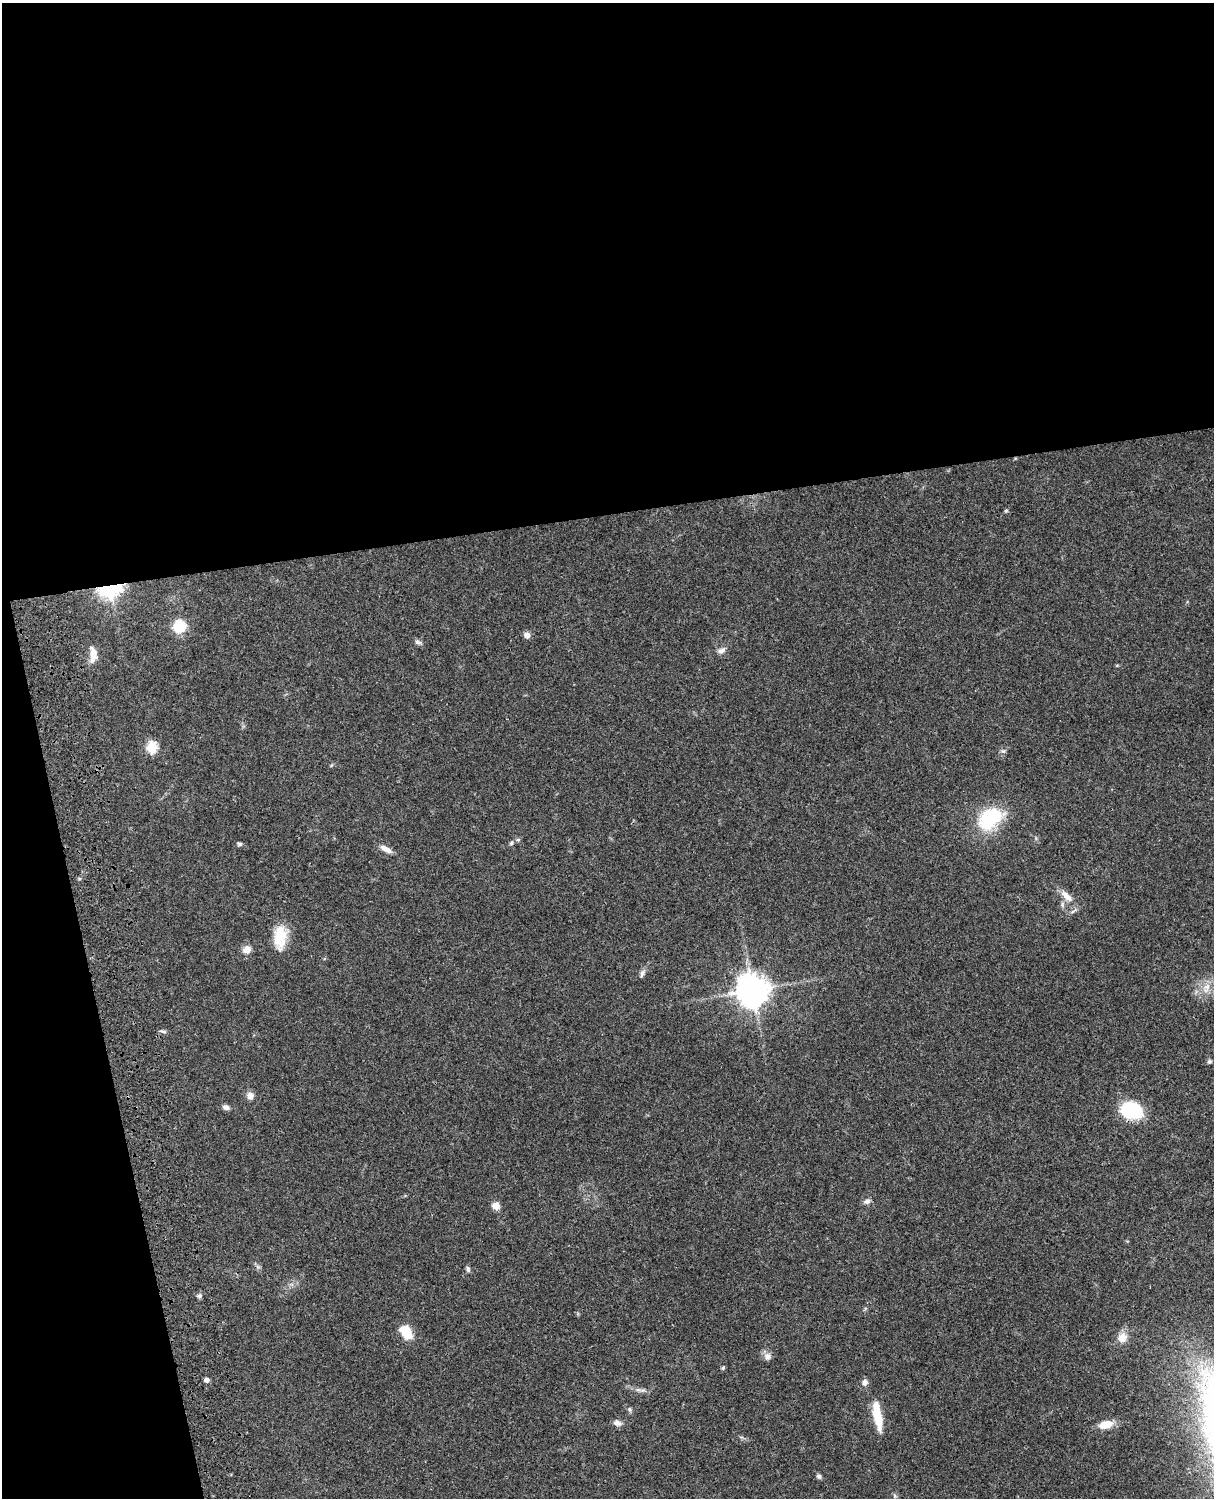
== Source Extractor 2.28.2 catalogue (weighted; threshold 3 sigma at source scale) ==
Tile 1 of 4 x 3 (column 1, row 1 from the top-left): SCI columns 122-1333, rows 3269-4764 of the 5088 x 4928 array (HDU 1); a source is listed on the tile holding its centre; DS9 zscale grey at full resolution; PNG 1216 x 1500 px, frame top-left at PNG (2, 3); no overlay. Shown black and unused: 39% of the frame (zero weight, under 3 of 4 exposures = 6% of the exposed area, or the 3 px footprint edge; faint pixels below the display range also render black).
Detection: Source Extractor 2.28.2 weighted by HDU 2 'WHT'; one run over the whole footprint, this tile lists its part. Background 0.0753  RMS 0.0058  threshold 0.026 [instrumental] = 3 sigma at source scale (4.5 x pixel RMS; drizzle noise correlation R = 1.50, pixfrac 1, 0.05/0.05 arcsec/px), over >= 5 px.
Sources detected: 42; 1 inside a brighter object's white glare — not listed; the other 41 listed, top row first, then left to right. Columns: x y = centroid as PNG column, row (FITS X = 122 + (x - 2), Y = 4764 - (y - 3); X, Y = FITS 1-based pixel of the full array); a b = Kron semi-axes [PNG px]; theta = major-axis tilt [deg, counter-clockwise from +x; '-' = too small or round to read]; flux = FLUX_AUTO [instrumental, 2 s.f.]
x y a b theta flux
1006 511 6 3 -17 0.66
110 589 15 10 11 84
179 626 9 9 - 23
527 635 8 7 - 2.4
418 642 10 6 -26 1.6
721 651 12 7 32 2.5
93 654 20 9 -90 6.4
152 747 6 5 - 40
1003 751 5 5 - 1.1
990 818 35 23 38 32
511 843 7 6 - 1.2
239 844 7 5 -15 1
386 849 17 6 -28 3.6
1066 896 20 8 -44 6.2
280 937 29 15 87 16
247 949 9 8 - 4.5
642 973 12 5 67 1.9
1206 988 16 9 72 6.2
753 990 10 10 - 850
163 1031 10 4 -9 1.1
1209 1061 6 6 - 1.1
250 1096 8 7 - 3.9
226 1107 8 6 -20 1.9
1131 1110 18 14 -13 40
867 1201 9 6 19 2
496 1206 8 8 - 4.1
468 1269 8 5 -73 1.3
199 1296 7 5 62 1.3
406 1332 17 11 -56 11
1122 1337 13 11 58 5.8
767 1356 11 9 -70 2.9
723 1368 5 4 - 0.75
206 1380 5 4 - 2.5
865 1382 7 6 - 2.6
638 1390 9 4 -8 1.8
630 1409 7 6 - 1.1
878 1420 25 11 -76 11
617 1423 10 6 -16 2.9
1106 1424 16 9 15 8.5
819 1476 6 5 - 1.4
895 1496 6 4 -90 0.84
Overlapping masked pixels (flux is a lower limit): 1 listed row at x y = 110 589